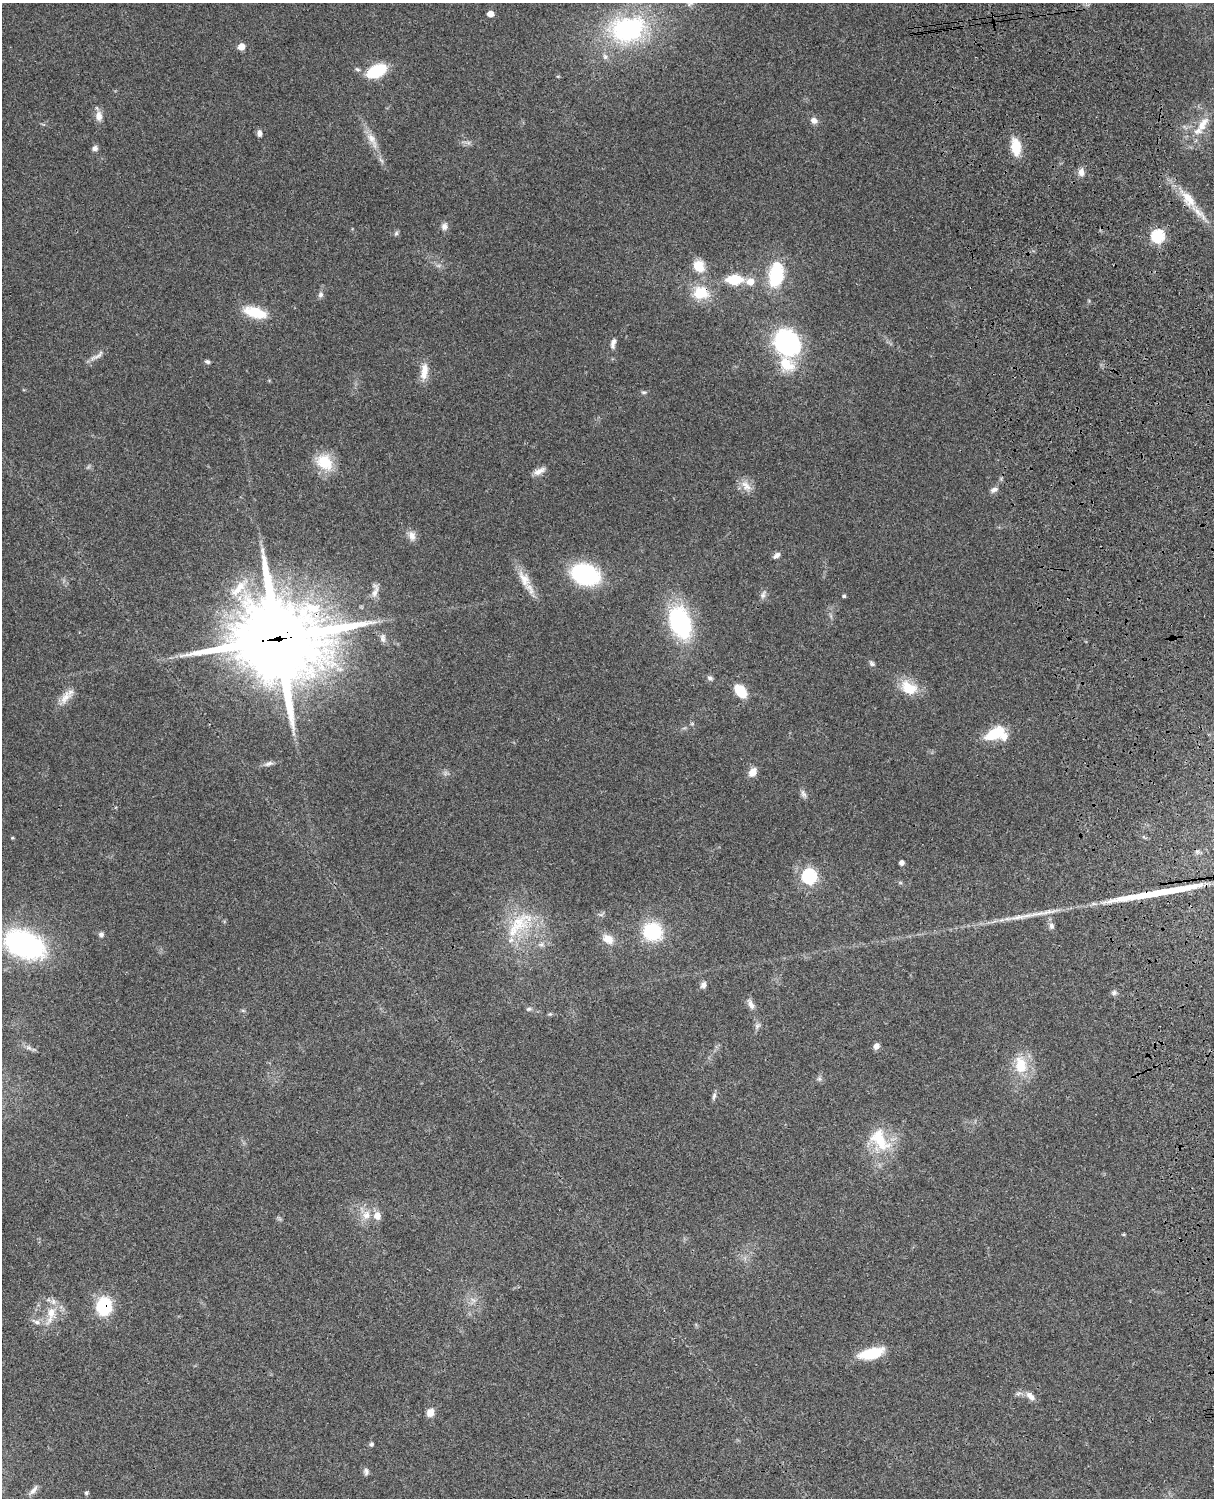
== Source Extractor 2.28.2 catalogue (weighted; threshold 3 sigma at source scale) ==
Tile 6 of 4 x 3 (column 2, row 2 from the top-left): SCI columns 1333-2544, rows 1773-3268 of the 5086 x 4927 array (HDU 1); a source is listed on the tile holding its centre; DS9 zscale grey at full resolution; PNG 1216 x 1500 px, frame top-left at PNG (2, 3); no overlay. Shown black and unused: <1% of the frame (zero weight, under 3 of 4 exposures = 6% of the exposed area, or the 3 px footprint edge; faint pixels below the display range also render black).
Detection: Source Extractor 2.28.2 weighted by HDU 2 'WHT'; one run over the whole footprint, this tile lists its part. Background 0.0923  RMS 0.0062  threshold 0.0278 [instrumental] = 3 sigma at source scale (4.5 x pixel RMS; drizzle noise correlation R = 1.50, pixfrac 1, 0.05/0.05 arcsec/px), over >= 5 px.
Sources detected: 93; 2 long thin detections or spike segments (spike, bleed or trail) — not listed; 4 inside a brighter listed object's ellipse — not listed separately; the other 87 listed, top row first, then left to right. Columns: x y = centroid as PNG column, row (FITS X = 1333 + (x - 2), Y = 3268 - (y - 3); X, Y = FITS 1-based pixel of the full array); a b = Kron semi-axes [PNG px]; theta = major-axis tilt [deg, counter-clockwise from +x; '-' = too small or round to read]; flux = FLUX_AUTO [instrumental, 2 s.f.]
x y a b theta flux
490 14 5 5 - 4.9
627 29 49 33 9 86
241 47 5 5 - 7.9
377 71 17 10 25 31
99 116 13 9 -88 4.6
814 120 8 7 - 3.4
1202 125 25 11 56 11
259 133 7 6 - 2.4
372 140 27 9 -61 8.4
1016 147 19 11 -84 14
95 148 7 6 - 1.9
1081 172 11 8 88 3.7
1188 199 26 12 -55 13
444 226 9 8 - 2.8
396 233 7 5 68 1.2
1157 236 7 6 - 65
699 266 16 14 -52 10
776 274 25 14 81 33
734 280 15 9 1 19
750 281 8 8 - 6.5
701 293 21 17 -1 17
321 294 8 7 - 1.9
255 312 29 13 -16 17
613 343 14 6 78 2.9
787 343 27 23 -60 84
97 355 25 5 33 3.6
207 362 6 5 - 1.4
424 371 22 9 85 7.7
643 392 7 4 -6 1.1
324 462 21 16 -44 19
539 471 18 7 25 4.1
746 486 18 11 -55 6.2
994 490 11 6 24 2.5
412 536 13 10 -75 4.1
777 555 10 6 36 2.4
585 574 25 17 -18 71
524 579 26 13 -62 10
238 588 39 12 46 19
375 590 23 8 82 4.9
763 595 13 6 61 2.3
844 596 5 4 - 0.84
680 622 32 20 -72 78
383 638 12 7 -83 2.3
278 639 35 31 -2 5400
872 663 9 6 -49 1.5
710 678 8 6 -42 1.7
909 688 24 16 -28 15
740 691 13 9 -50 17
65 697 22 11 52 7.3
995 734 21 12 9 25
269 764 11 6 18 2.3
753 772 10 8 53 5.5
803 794 12 6 -65 2.2
12 838 4 3 - 0.69
902 863 5 5 - 2.1
809 876 8 7 - 83
519 925 51 20 44 30
1051 926 9 7 -77 2.2
652 932 18 17 - 36
101 934 7 7 - 1.8
608 939 14 10 -35 6.8
24 944 32 20 -23 140
541 944 8 6 3 1.9
703 985 9 8 - 2.4
1114 992 8 6 48 1.6
751 1004 15 7 -64 3.4
529 1009 7 5 3 1.2
550 1014 5 5 - 0.8
757 1026 9 6 44 1.8
876 1046 7 6 - 3.2
1021 1065 27 17 -83 18
819 1079 7 6 - 1.4
714 1096 11 5 73 1.8
880 1140 36 21 -54 26
366 1215 15 11 67 6.9
377 1216 11 10 - 5
473 1300 8 5 -44 2
104 1306 13 11 85 42
51 1314 32 11 74 12
36 1322 12 6 -23 2.8
871 1353 29 11 14 21
1030 1396 14 8 -45 4.3
430 1412 9 8 - 5.4
371 1444 5 5 - 1.2
366 1471 10 7 -82 1.9
33 1490 17 6 49 2.8
86 1493 5 4 - 1
Overlapping masked pixels (flux is a lower limit): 4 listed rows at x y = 1188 199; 701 293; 278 639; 104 1306